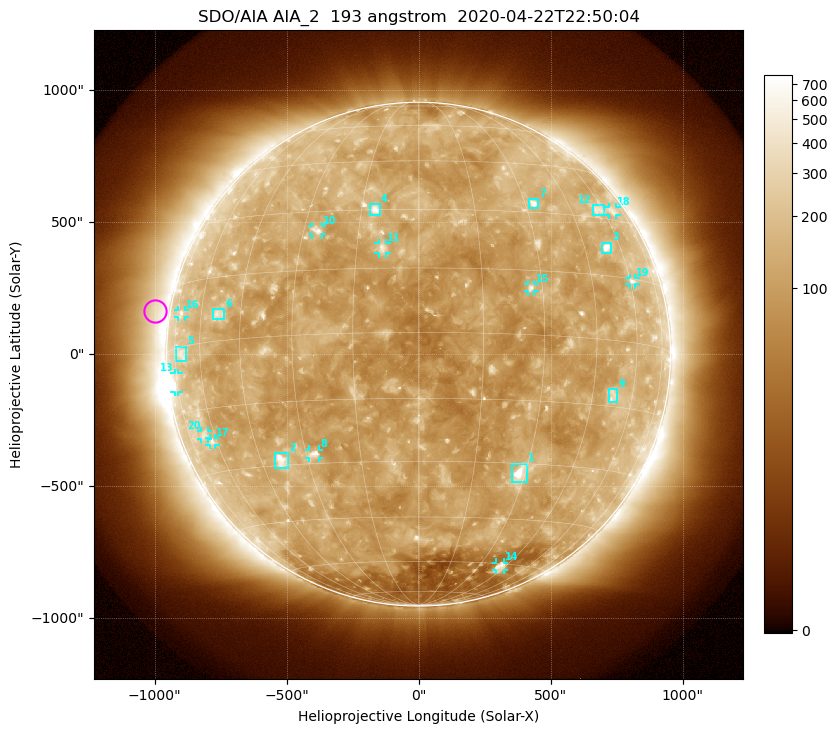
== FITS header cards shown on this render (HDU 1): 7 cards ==
TELESCOP= 'SDO/AIA'
INSTRUME= 'AIA_2'
WAVELNTH=                  193
WAVEUNIT= 'angstrom'
DATE-OBS= '2020-04-22T22:50:04.85'
CTYPE1  = 'HPLN-TAN'
CTYPE2  = 'HPLT-TAN'

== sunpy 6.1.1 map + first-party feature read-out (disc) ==
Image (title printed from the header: SDO/AIA AIA_2  193 angstrom  2020-04-22T22:50:04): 1024 x 1024 px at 2.4 arcsec/px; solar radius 954 arcsec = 398 px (full disc in frame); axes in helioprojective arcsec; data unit not stated in the header (colour bar unlabelled)
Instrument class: DISC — disc imager (sunpy class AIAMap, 193 A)
Bright regions (active regions / flare kernels): reference = the median radial profile (limb darkening/brightening removed); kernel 9 px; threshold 5 sigma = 165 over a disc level ~113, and >= 1.15x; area >= 12 px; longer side >= 10 px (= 24 arcsec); searched inside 0.97 R_sun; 25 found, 20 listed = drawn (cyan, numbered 1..; 11 of them under ~33 arcsec drawn as corner ticks so the feature stays visible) (cap 20 boxes per figure: the strongest are kept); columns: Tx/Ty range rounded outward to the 5 arcsec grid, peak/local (2 s.f.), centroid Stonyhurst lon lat
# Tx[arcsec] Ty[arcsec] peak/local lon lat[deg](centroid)
1 355..410 -485..-415 11 +28 -32
2 -545..-495 -435..-375 7.3 -38 -29
3 690..730 385..425 7 +54 +22
4 -185..-145 525..570 6 -11 +30
5 -920..-880 -30..30 2.7 -70 -2
6 -780..-735 130..170 3.5 -53 +6
7 415..455 555..590 5.5 +33 +32
8 -415..-375 -395..-360 5.3 -28 -28
9 720..755 -180..-130 3.3 +52 -13
10 -405..-365 450..485 4.6 -26 +25
11 -150..-120 380..420 4.7 -9 +20
12 660..700 525..565 2.7 +57 +32
13 -925..-910 -145..-70 3.8 -75 -8
14 290..325 -815..-790 3.1 +42 -61
15 415..440 235..265 4.1 +27 +11
16 -910..-885 140..165 2.6 -71 +8
17 -795..-770 -345..-320 3 -62 -23
18 720..750 525..560 2.4 +66 +33
19 800..820 265..290 3.1 +61 +14
20 -825..-800 -325..-290 2.6 -65 -21
Off-limb structures (1.02-1.3 R_sun): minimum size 162 px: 8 found; the strongest spans PA ~40..105 deg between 1.02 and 1.3 R_sun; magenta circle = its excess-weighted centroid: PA ~80 deg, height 1.06 R_sun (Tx ~-1000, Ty ~160 arcsec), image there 1.7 x the reference